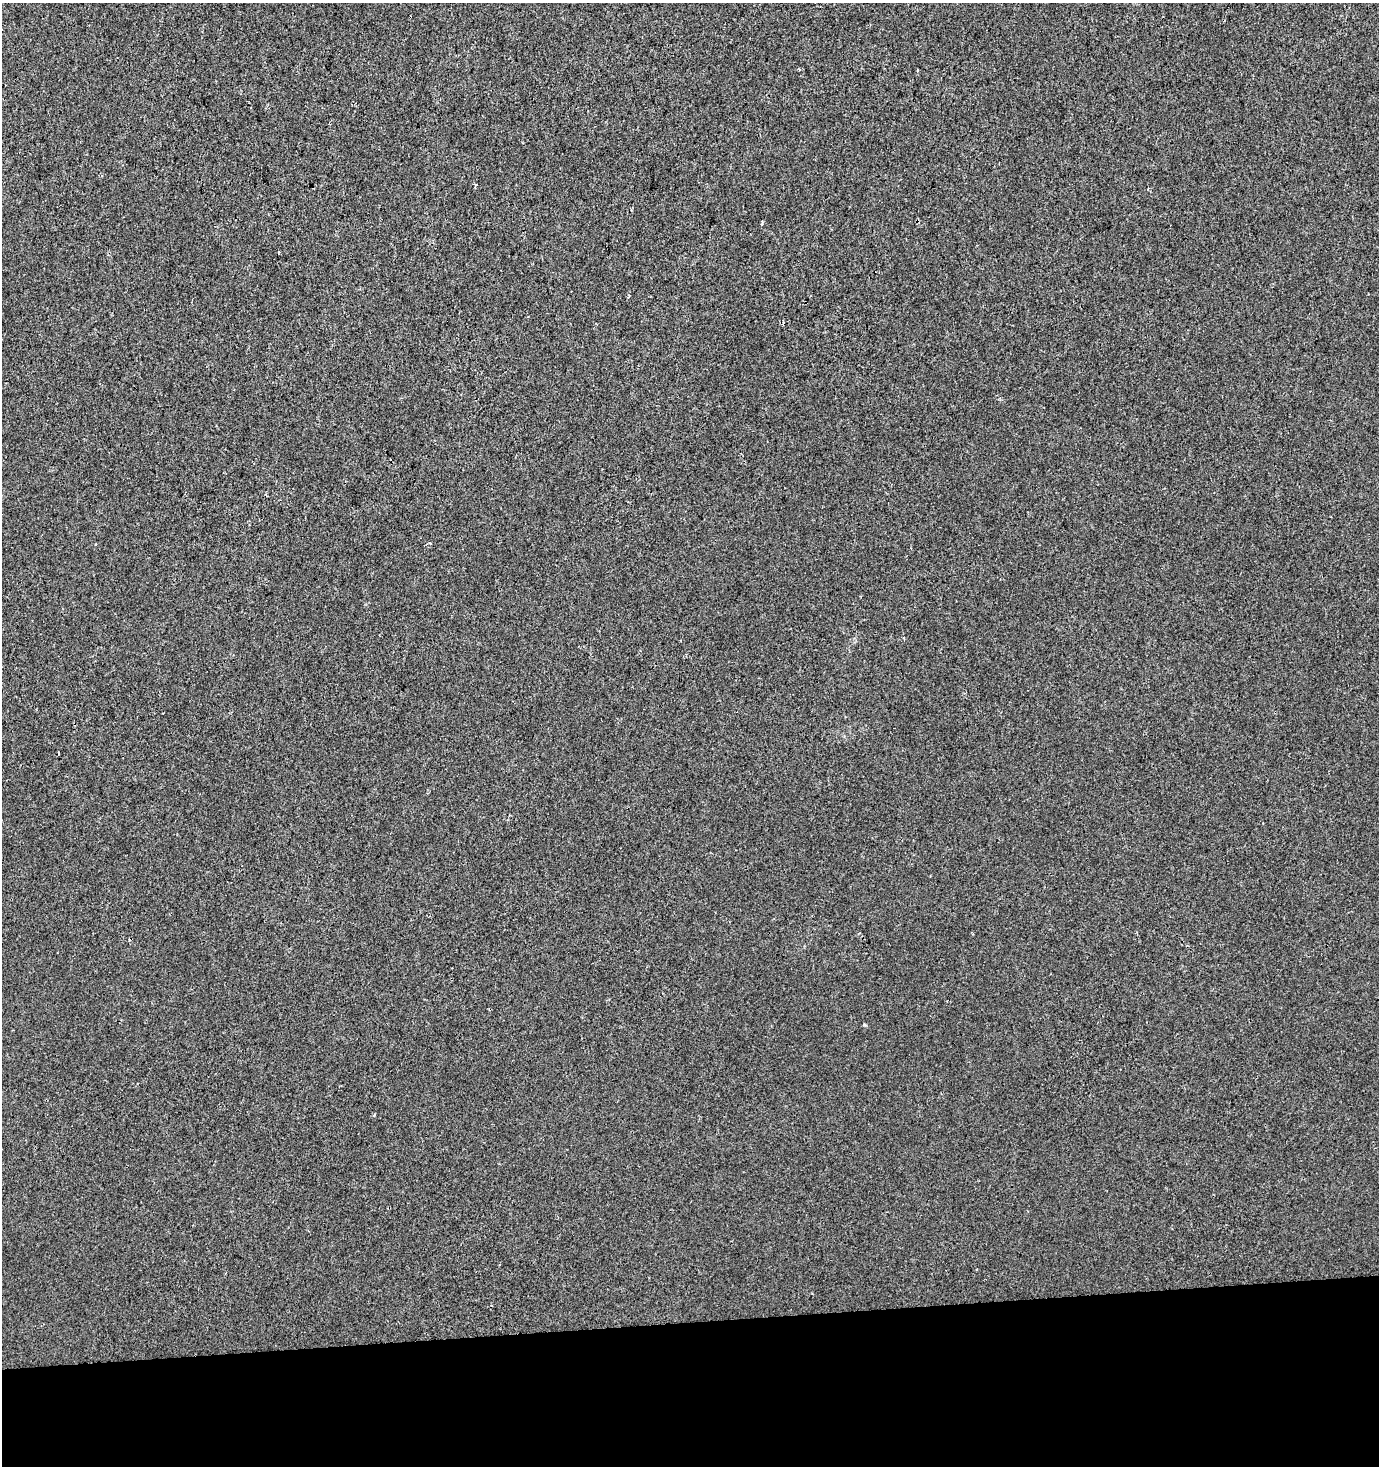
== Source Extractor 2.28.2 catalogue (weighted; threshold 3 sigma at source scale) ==
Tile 8 of 3 x 3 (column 2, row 3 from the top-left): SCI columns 1378-2754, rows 1-1464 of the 4131 x 4392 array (HDU 1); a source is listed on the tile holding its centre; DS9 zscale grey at full resolution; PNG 1381 x 1468 px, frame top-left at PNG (2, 3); no overlay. Shown black and unused: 10% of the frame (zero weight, under 2 of 3 exposures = <1% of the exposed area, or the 3 px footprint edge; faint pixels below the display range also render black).
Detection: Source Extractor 2.28.2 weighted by HDU 2 'WHT'; one run over the whole footprint, this tile lists its part. Background 7.20e-04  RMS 0.0053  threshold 0.0239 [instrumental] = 3 sigma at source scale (4.5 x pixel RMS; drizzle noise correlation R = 1.50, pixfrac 1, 0.0396/0.0396 arcsec/px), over >= 5 px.
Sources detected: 4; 1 cosmic-ray / hot-pixel residue — not listed; the other 3 listed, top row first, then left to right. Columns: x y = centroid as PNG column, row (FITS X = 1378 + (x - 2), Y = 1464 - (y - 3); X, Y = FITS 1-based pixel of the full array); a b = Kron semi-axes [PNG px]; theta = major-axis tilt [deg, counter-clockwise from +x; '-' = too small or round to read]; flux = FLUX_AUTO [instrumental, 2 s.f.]
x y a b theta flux
917 70 4 3 - 0.65
476 185 5 4 - 0.78
374 1115 3 3 - 0.79